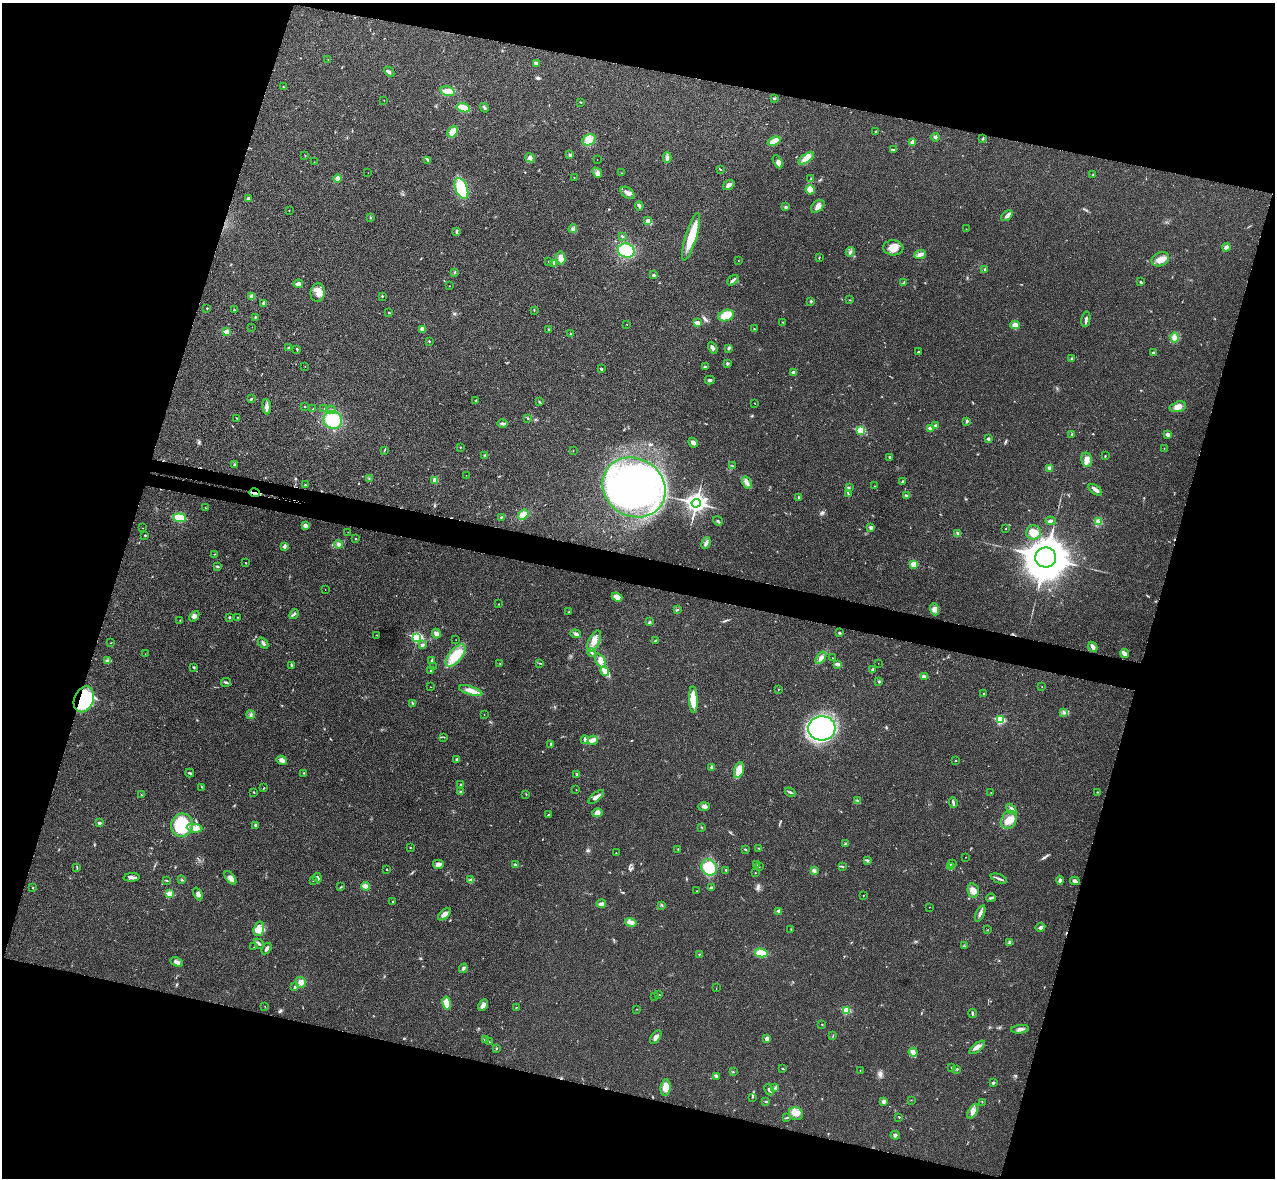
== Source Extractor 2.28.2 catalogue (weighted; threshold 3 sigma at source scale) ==
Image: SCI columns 22-5110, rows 182-4885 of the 5134 x 5189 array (HDU 1 of 3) = the unmasked area's bounding box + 8 px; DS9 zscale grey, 4 x 4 block average (1 PNG px = mean of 4 x 4 image px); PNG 1277 x 1180 px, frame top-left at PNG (2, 3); each listed source drawn as its Kron ellipse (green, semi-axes under 4 px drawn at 4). Shown black and unused: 34% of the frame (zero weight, under 3 of 4 exposures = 6% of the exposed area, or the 3 px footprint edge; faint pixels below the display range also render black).
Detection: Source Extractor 2.28.2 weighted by HDU 2 'WHT'. Background 0.0207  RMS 0.0044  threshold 0.0197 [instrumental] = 3 sigma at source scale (4.5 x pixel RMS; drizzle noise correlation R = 1.50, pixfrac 1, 0.05/0.05 arcsec/px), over >= 5 px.
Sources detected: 412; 4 too faint to see at this stretch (4 x 4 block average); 2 inside a brighter object's white glare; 4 cosmic-ray / hot-pixel residue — neither listed nor drawn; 5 coinciding with a brighter row at this scale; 17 inside a brighter listed object's ellipse — not listed separately; the other 380 listed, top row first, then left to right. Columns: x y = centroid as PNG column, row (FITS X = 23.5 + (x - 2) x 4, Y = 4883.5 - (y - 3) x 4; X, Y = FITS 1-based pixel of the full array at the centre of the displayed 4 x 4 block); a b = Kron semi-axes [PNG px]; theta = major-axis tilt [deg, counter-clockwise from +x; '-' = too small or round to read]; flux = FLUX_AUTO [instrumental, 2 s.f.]
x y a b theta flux
328 59 2 2 - 0.91
537 63 3 3 - 4.1
389 72 6 2 -46 6.3
283 87 2 2 - 1
447 91 7 5 -15 25
775 98 3 2 - 2.9
384 100 2 2 - 0.57
580 102 3 2 - 1.6
463 108 7 3 -15 51
484 108 5 2 - 2.8
453 132 6 4 55 30
875 132 3 2 - 1.9
935 137 4 3 - 5.3
983 139 3 2 - 1.4
589 140 7 5 27 17
774 141 7 3 23 32
912 142 4 3 - 8.5
894 149 3 2 - 2.3
305 155 2 2 - 0.74
570 155 2 2 - 1.7
667 157 5 3 - 6.9
530 158 5 4 - 6.5
806 158 8 4 35 15
597 159 2 2 - 0.69
428 160 3 2 - 2.6
314 162 2 2 - 1.1
778 162 7 3 -61 7.9
720 169 3 2 - 1.6
368 173 2 2 - 0.3
597 173 5 4 - 7.5
622 173 2 2 - 0.92
1093 175 2 2 - 1.1
338 178 4 3 - 15
574 178 2 2 - 1.2
811 179 3 2 - 2.7
729 185 6 3 37 8.5
461 188 11 6 -68 100
810 190 5 4 - 25
627 193 8 5 -36 12
248 198 4 3 - 3.9
639 206 4 2 - 12
818 206 7 5 37 13
786 207 4 2 - 2.9
289 211 2 2 - 0.92
1007 216 7 3 39 9.8
371 218 2 2 - 1.4
647 220 3 3 - 6.5
573 229 4 2 - 4.9
966 229 2 2 - 0.5
457 232 3 2 - 2
622 236 3 2 - 2.7
691 237 25 5 73 71
1226 247 4 2 - 9.8
893 248 10 7 -6 24
626 251 8 7 - 120
850 252 5 2 - 4.3
920 255 6 3 22 10
561 258 6 4 -83 19
819 258 3 2 - 1.6
1160 259 9 6 25 19
738 260 2 2 - 0.86
548 262 2 2 - 0.63
554 263 3 2 - 2.8
985 269 2 2 - 2.4
455 272 2 2 - 1.6
654 275 3 3 - 3.2
733 280 6 2 41 7.1
904 282 2 2 - 1.1
1140 282 3 2 - 2.8
298 284 5 3 - 12
449 286 2 2 - 0.87
318 293 9 7 81 22
251 296 4 3 - 4.1
382 296 2 2 - 1.9
850 300 3 2 - 1.4
811 301 2 2 - 2.2
263 303 3 2 - 4.7
207 308 2 2 - 2.8
234 310 2 2 - 2.2
534 310 2 2 - 0.88
389 312 2 2 - 5.1
726 315 8 5 21 42
255 317 3 2 - 1.8
1086 319 8 2 80 7
783 322 2 2 - 0.54
697 323 2 2 - 40
627 324 2 2 - 0.66
1015 325 5 4 - 13
252 327 2 2 - 0.57
422 329 4 3 - 12
549 329 3 2 - 1.7
754 329 2 2 - 1.2
226 332 2 2 - 48
571 334 2 2 - 1.4
1175 337 5 2 - 6.4
429 341 2 2 - 1.8
288 348 3 2 - 2.3
713 348 6 2 -63 6.3
729 348 3 2 - 6.1
297 349 3 2 - 2.3
919 352 2 2 - 7.7
1153 353 2 2 - 12
1071 358 2 2 - 2.7
727 364 3 2 - 2.4
305 366 2 2 - 0.58
705 367 4 2 - 2.9
601 369 3 2 - 3.2
794 373 3 2 - 11
710 380 5 3 - 5
251 399 2 2 - 3.5
475 401 3 2 - 2.2
539 402 2 2 - 1.9
754 403 2 2 - 0.68
267 407 7 4 -84 9.3
305 407 2 2 - 2.6
1178 407 8 5 16 15
324 408 2 2 - 0.71
313 409 2 2 - 1.7
331 410 4 2 - 3.7
237 418 2 2 - 1.3
528 418 2 2 - 2.1
333 420 9 8 - 93
967 421 3 2 - 4.4
502 423 5 3 - 5.6
936 425 2 2 - 13
931 428 2 2 - 38
861 430 3 2 - 140
1072 434 2 2 - 2.5
1168 434 2 2 - 25
988 439 3 3 - 3.7
693 443 5 3 - 8.9
460 447 2 2 - 1.3
1164 448 2 2 - 0.75
384 450 3 2 - 1.7
573 451 2 2 - 0.69
485 456 3 3 - 3.2
1105 456 2 2 - 1.6
890 457 2 2 - 6
1087 460 7 5 -78 14
234 464 3 2 - 2.1
732 466 2 2 - 1.3
1050 468 3 3 - 5.5
466 475 2 2 - 0.51
369 478 2 2 - 1.5
435 480 4 3 - 13
903 482 3 3 - 2.9
747 483 6 3 -59 9.3
305 485 2 2 - 1.7
875 486 2 2 - 0.96
634 487 33 28 -33 800
849 487 3 2 - 2.4
1095 490 8 3 -36 12
255 493 5 2 - 6.1
848 494 3 2 - 1.7
906 496 3 3 - 3
798 497 3 2 - 2
696 503 4 3 - 1300
205 508 2 2 - 1.5
523 515 5 4 - 19
501 517 3 2 - 2
179 518 6 4 -6 43
718 521 5 2 - 3.3
1051 521 5 3 - 4.2
1098 522 4 3 - 6.2
305 526 3 3 - 8.6
871 527 2 2 - 26
143 528 2 2 - 0.73
1006 529 2 2 - 0.92
348 532 2 2 - 0.79
1033 532 7 7 - 19
958 534 4 3 - 5.3
145 535 2 2 - 1.7
356 539 2 2 - 2.1
706 543 6 3 67 10
339 544 4 4 - 5.5
284 546 4 2 - 7.4
215 554 2 2 - 1
1046 557 10 10 - 7900
245 563 2 2 - 2.6
914 564 2 2 - 73
217 566 4 2 - 2.8
325 590 2 2 - 1.7
617 597 5 4 - 23
498 604 2 2 - 0.69
677 609 2 2 - 1.2
934 609 6 3 -70 8.2
569 612 3 2 - 2.3
294 614 5 2 - 3.6
194 616 6 4 48 9.2
229 617 3 2 - 2.5
237 617 2 2 - 1.1
180 621 2 2 - 1.4
650 622 3 2 - 2.3
436 633 5 3 - 10
840 633 2 2 - 2.3
576 634 5 3 - 5.3
376 635 2 2 - 0.88
417 637 3 2 - 280
456 640 2 2 - 0.49
656 640 4 2 - 2.2
594 641 11 5 65 22
111 643 2 2 - 0.91
263 643 6 3 -49 6.1
422 645 2 2 - 5.8
1093 647 5 3 - 11
592 653 4 2 - 3.7
1124 653 4 2 - 20
145 654 2 2 - 0.63
456 655 13 6 50 53
821 658 7 4 55 9.1
833 658 2 2 - 0.82
432 660 3 2 - 1.8
108 661 4 2 - 3.3
600 661 7 4 -63 13
539 663 2 2 - 0.98
878 663 2 2 - 0.42
500 664 2 2 - 1.3
838 664 4 2 - 10
291 665 2 2 - 1.9
194 667 3 2 - 2.5
433 667 2 2 - 0.6
431 670 4 2 - 2.5
872 670 3 2 - 2.3
605 671 5 4 - 11
924 676 4 2 - 4.1
879 681 3 2 - 2.9
226 682 5 2 - 3.5
431 687 2 2 - 0.9
1042 687 2 2 - 0.74
778 689 2 2 - 1.2
471 691 12 4 -17 20
984 694 2 2 - 1.7
84 699 13 9 69 200
693 700 13 4 -87 52
413 704 3 2 - 1.5
1064 713 2 2 - 1.8
251 715 4 2 - 4.1
484 715 2 2 - 0.68
1000 720 2 2 - 160
822 728 13 12 - 560
444 737 2 2 - 0.73
585 740 4 3 - 7.8
593 740 5 4 - 8.9
551 744 3 2 - 2.1
457 759 2 2 - 5.9
282 760 5 3 - 13
955 761 2 2 - 1.4
712 767 3 2 - 6.1
739 770 8 4 73 32
190 773 4 2 - 3.3
303 773 2 2 - 1.4
577 774 2 2 - 3
461 785 3 3 - 2.9
202 787 3 2 - 1.7
264 788 3 2 - 1.7
576 789 2 2 - 0.62
254 792 2 2 - 1.6
461 792 3 3 - 3.4
790 792 5 2 - 4.4
1097 792 2 2 - 1.3
991 793 2 2 - 0.59
526 794 2 2 - 0.86
141 795 2 2 - 1.1
596 797 9 3 41 13
857 801 2 2 - 1.7
953 802 5 2 - 4.9
704 807 5 4 - 8.7
1011 809 6 3 -49 7.2
597 813 5 4 - 7.6
548 814 3 2 - 1.5
1009 820 9 7 60 27
99 823 4 3 - 3.9
182 825 11 11 - 160
255 825 3 2 - 4.3
702 827 2 2 - 1.2
195 828 8 4 -7 17
846 844 3 2 - 3.7
410 847 2 2 - 1.4
759 848 3 2 - 1.6
678 849 3 2 - 1.8
745 849 3 2 - 2.4
616 853 2 2 - 0.85
965 857 2 2 - 0.72
867 860 3 2 - 2.2
438 864 5 4 - 7.9
953 864 2 2 - 1.1
515 865 3 2 - 4.4
756 865 3 2 - 1.2
759 866 2 2 - 0.86
709 867 8 7 - 71
843 867 2 2 - 1.4
951 867 2 2 - 2.2
77 868 2 2 - 1.4
387 869 2 2 - 1.6
726 870 3 2 - 2.2
814 871 4 3 - 5.5
755 873 2 2 - 1.4
132 877 8 3 4 7.3
230 878 8 4 -52 10
317 878 4 3 - 6.5
999 879 8 2 -21 6.3
167 880 3 2 - 1.9
182 880 2 2 - 1.8
471 880 4 3 - 5.2
1060 880 4 3 - 6.2
313 881 2 2 - 0.8
1075 881 5 3 - 7.1
366 886 4 3 - 16
341 887 3 2 - 1.4
712 887 4 2 - 3.5
32 888 2 2 - 0.82
973 890 7 5 -77 15
697 891 2 2 - 0.87
170 894 2 2 - 99
198 894 7 3 -65 8.5
863 895 2 2 - 0.84
991 898 4 2 - 4.1
393 901 2 2 - 1.9
601 904 5 2 - 11
662 905 3 2 - 2.2
929 907 2 2 - 0.66
779 911 2 2 - 11
980 913 9 2 65 7.8
444 914 7 4 42 11
631 922 6 3 -15 8.1
1040 927 5 3 - 5.6
259 929 7 5 74 17
791 929 2 2 - 0.81
987 930 2 2 - 1.1
1009 942 3 2 - 2.5
259 944 5 2 - 4.4
964 946 2 2 - 1.9
254 947 2 2 - 0.98
266 949 6 3 54 6.9
761 953 6 4 -14 37
699 954 2 2 - 1.9
177 962 7 4 -25 8.8
463 968 5 2 - 4.8
301 982 5 5 - 11
295 987 3 2 - 2.7
716 988 2 2 - 0.67
659 995 2 2 - 1.7
654 997 2 2 - 0.54
447 1003 6 4 -80 29
483 1005 6 4 61 11
265 1007 2 2 - 0.92
516 1007 2 2 - 1.2
637 1009 2 2 - 0.65
846 1011 2 2 - 130
972 1013 5 2 - 2.9
822 1024 2 2 - 1.5
1020 1029 9 3 7 9.4
833 1035 2 2 - 1.1
656 1037 8 3 53 10
485 1039 2 2 - 10
767 1039 3 3 - 13
490 1042 2 2 - 1.4
977 1047 9 3 39 11
497 1048 3 2 - 1.9
913 1052 4 3 - 15
952 1068 2 2 - 1.6
783 1069 3 2 - 1.7
957 1069 2 2 - 2.6
860 1070 2 2 - 0.7
733 1072 2 2 - 1.9
716 1076 4 3 - 4.1
993 1083 3 2 - 4.1
665 1087 8 5 83 28
775 1088 3 2 - 2.3
769 1090 6 3 -62 5.9
753 1097 2 2 - 0.89
911 1100 2 2 - 0.78
884 1101 4 3 - 9.3
766 1102 3 2 - 3.4
982 1102 2 2 - 1.1
973 1111 8 4 59 14
796 1114 7 6 - 16
899 1117 2 2 - 1.6
786 1118 4 2 - 2.2
895 1135 5 3 - 4.6
Overlapping masked pixels (flux is a lower limit): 2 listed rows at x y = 255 493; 84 699
Diffuse or blended objects may show on this block-average render without a row.